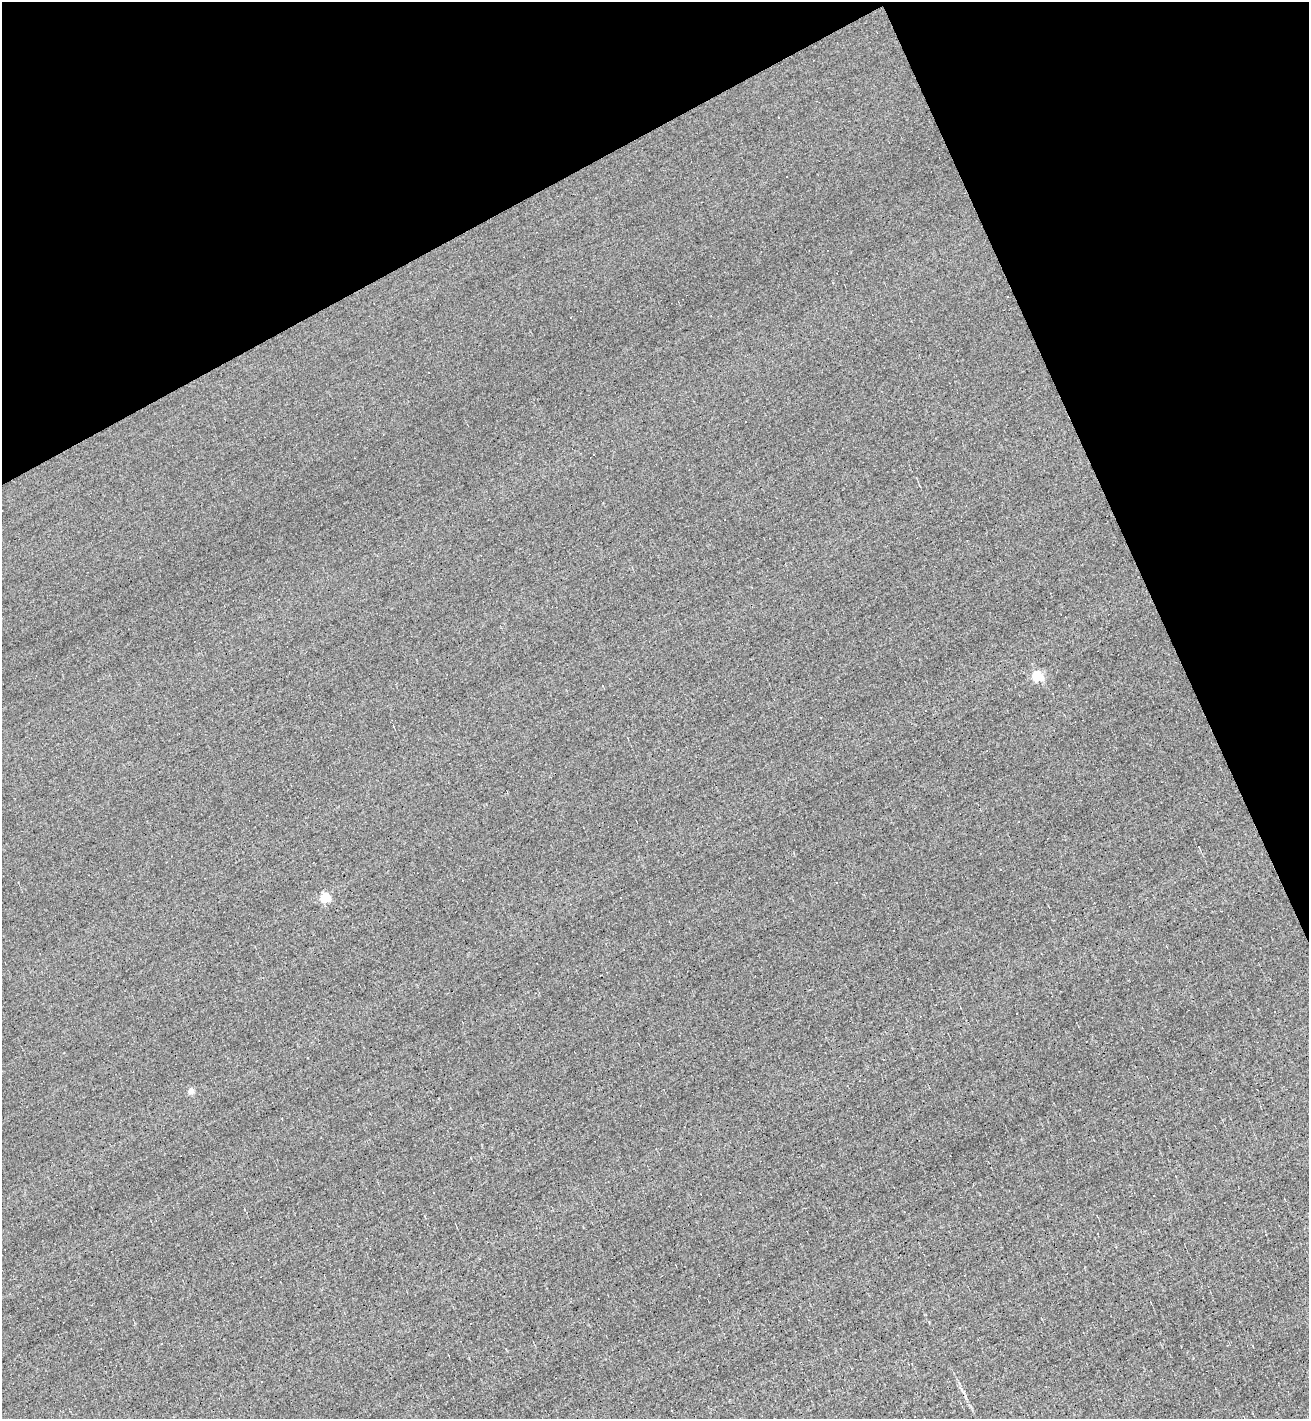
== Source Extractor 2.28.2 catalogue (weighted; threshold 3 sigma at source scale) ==
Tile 3 of 4 x 4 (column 3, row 1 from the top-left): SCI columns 2894-4200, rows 4251-5667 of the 5651 x 5667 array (HDU 1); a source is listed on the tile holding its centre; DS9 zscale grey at full resolution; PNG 1311 x 1421 px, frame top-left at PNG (2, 2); no overlay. Shown black and unused: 22% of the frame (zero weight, under 3 of 5 exposures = <1% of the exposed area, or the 3 px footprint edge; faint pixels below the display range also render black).
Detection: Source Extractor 2.28.2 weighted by HDU 2 'WHT'; one run over the whole footprint, this tile lists its part. Background -0.00605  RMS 0.044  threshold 0.198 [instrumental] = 3 sigma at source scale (4.5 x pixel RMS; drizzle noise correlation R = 1.50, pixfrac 1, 0.05/0.05 arcsec/px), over >= 5 px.
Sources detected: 14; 3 cosmic-ray / hot-pixel residue — not listed; the other 11 listed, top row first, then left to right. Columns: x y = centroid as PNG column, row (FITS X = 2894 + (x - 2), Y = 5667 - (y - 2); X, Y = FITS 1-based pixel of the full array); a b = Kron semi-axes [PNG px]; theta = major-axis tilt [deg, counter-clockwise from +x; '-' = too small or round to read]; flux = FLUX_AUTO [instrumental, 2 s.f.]
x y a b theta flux
779 117 2 2 - 3.2
570 317 2 2 - 3.2
593 455 2 2 - 4
1037 676 5 5 - 390
603 686 3 2 - 6.1
836 882 3 3 - 12
325 898 5 5 - 240
191 1091 4 4 - 48
506 1349 3 3 - 3.8
261 1382 2 2 - 4.3
672 1410 3 2 - 2.9
Unlisted compact peaks at least as high as the median listed source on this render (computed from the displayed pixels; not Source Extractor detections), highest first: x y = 959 1383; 929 1322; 971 1407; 469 1358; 583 1227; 471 1158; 1042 1319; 603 503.